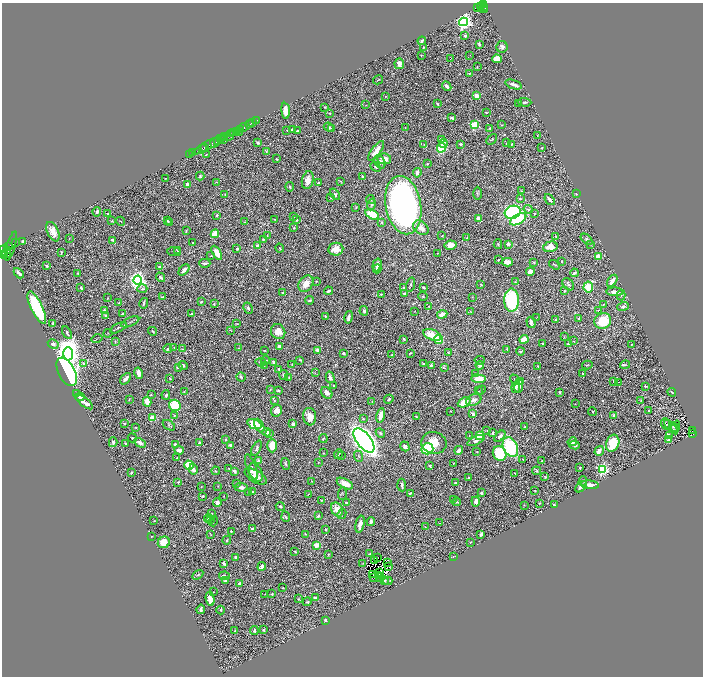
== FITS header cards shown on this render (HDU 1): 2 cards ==
NAXIS1  =                 1402
NAXIS2  =                 1348

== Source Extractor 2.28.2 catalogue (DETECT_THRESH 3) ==
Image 1402 x 1348 px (HDU 1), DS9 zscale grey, zoomed out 1/2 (1 PNG px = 2 x 2 image px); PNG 705 x 678 px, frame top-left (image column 2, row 1347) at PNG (2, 3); each listed source drawn as its Kron ellipse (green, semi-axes under 4 px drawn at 4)
Background 0.597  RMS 0.021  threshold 0.0643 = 3 sigma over >= 5 px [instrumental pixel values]
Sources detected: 680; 74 cannot appear on this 1/2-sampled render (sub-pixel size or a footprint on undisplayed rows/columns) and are neither listed nor drawn; of the other 606, the 500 brightest by FLUX_AUTO listed and drawn (106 fainter detections omitted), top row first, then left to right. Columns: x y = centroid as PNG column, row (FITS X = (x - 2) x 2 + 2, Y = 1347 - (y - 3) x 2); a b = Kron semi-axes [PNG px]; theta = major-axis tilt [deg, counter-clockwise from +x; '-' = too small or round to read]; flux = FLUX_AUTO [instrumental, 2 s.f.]
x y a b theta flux
484 4 2 2 - 170
480 6 4 2 - 43
477 7 3 2 - 57
484 7 4 2 - 120
483 9 4 2 - 2.3
464 22 4 4 - 1500
465 36 2 2 - 25
422 41 4 2 - 11
479 44 4 2 - 6.5
423 47 2 2 - 3.4
502 47 6 5 - 13
421 55 2 2 - 2.3
470 55 2 1 - 3
450 58 2 1 - 2.9
497 59 5 4 - 50
399 64 5 5 - 25
477 67 2 2 - 3.6
469 73 3 2 - 3.8
378 80 5 2 - 3.6
514 84 8 3 -19 26
447 86 5 3 - 15
476 95 3 3 - 38
386 96 3 2 - 2.1
525 102 7 3 -3 9.1
437 104 3 2 - 4.3
519 104 3 2 - 2.2
366 105 3 2 - 2
325 107 2 1 - 2.1
286 111 8 3 -83 59
330 113 2 2 - 2.6
486 113 3 2 - 3
452 118 4 2 - 9.1
257 120 2 2 - 25
253 122 2 1 - 63
249 124 4 2 - 43
474 125 3 3 - 330
502 125 3 2 - 2.8
244 127 4 2 - 260
329 127 5 3 - 10
405 128 3 2 - 2.1
490 128 4 2 - 3.1
240 129 3 2 - 200
331 129 2 1 - 14
287 130 4 3 - 3
293 130 3 2 - 29
237 131 2 2 - 210
298 131 3 2 - 5.6
239 132 2 1 - 44
232 133 2 1 - 130
234 133 3 2 - 230
537 135 2 2 - 2.1
225 136 3 2 - 110
229 136 5 4 - 230
220 139 4 3 - 200
491 139 6 3 45 4.9
224 140 3 2 - 62
441 140 3 3 - 3.4
218 142 4 2 - 160
215 143 5 2 - 86
258 143 4 3 - 7.5
443 143 4 4 - 22
506 143 3 3 - 4
209 144 18 3 29 330
424 144 3 2 - 2.5
461 144 3 2 - 7.2
511 144 3 2 - 6.2
205 147 4 2 - 170
202 148 3 2 - 130
441 148 5 4 - 210
542 148 2 2 - 3.2
266 151 3 3 - 2.9
376 151 12 4 54 48
193 152 2 1 - 26
190 154 2 1 - 8.1
206 154 3 2 - 2.2
277 159 3 2 - 3.6
384 159 7 5 -8 46
380 162 7 5 -59 15
427 164 3 3 - 4.9
375 167 5 3 - 8.9
417 173 5 3 - 16
200 176 4 3 - 5.4
362 177 3 3 - 4.2
165 178 2 1 - 2.2
308 180 9 5 77 43
340 181 4 2 - 2.4
216 182 2 2 - 2.1
318 182 3 2 - 7.8
187 185 4 3 - 18
290 187 5 3 - 5.1
521 191 3 2 - 3.3
477 193 6 3 -90 5.3
225 194 3 3 - 3
335 194 6 4 -53 8.5
576 194 2 2 - 3.4
331 197 4 3 - 2.9
370 199 4 3 - 4.1
520 199 3 2 - 4.5
550 200 6 2 -52 14
371 205 5 4 - 6.5
403 205 29 17 -80 1700
356 207 4 3 - 5.1
528 209 5 3 - 9.8
97 212 5 3 - 7.9
513 212 8 6 19 700
108 213 2 2 - 2.3
372 214 7 4 -26 110
534 214 3 2 - 5
217 215 3 2 - 4.8
294 217 4 2 - 3.6
275 219 2 2 - 2.5
479 219 4 3 - 51
518 219 9 4 30 280
297 220 3 2 - 6.1
112 221 2 1 - 2.3
121 221 5 2 - 2.6
168 221 4 2 - 3.7
245 222 3 2 - 2.3
382 222 4 3 - 4.1
169 223 3 2 - 2.8
294 228 3 3 - 2.5
421 228 8 6 -40 31
186 231 3 3 - 4.2
53 232 10 5 -65 40
215 234 4 4 - 73
267 235 3 3 - 3.1
442 236 3 2 - 2.9
556 236 2 2 - 3.3
69 238 2 1 - 2.4
467 238 3 2 - 5.7
263 239 3 2 - 4.3
587 239 7 4 -39 9.5
113 240 4 3 - 7.3
23 241 3 2 - 11
16 242 2 2 - 45
193 243 3 2 - 6
498 244 5 3 - 3.7
508 244 4 3 - 10
451 245 6 4 12 35
591 245 4 3 - 2.6
11 246 15 3 73 820
257 246 3 2 - 19
8 247 4 3 - 390
550 247 7 5 14 54
280 248 4 2 - 5.4
237 249 2 2 - 7.6
336 249 7 6 - 56
8 250 3 3 - 430
177 251 3 3 - 2.6
4 252 7 3 -78 1300
61 252 4 2 - 4.3
174 252 7 1 -8 2.2
6 253 4 3 - 390
217 253 8 4 -61 53
438 253 2 1 - 2.1
4 255 3 2 - 870
211 256 3 2 - 3
598 256 4 3 - 59
498 260 2 2 - 4.3
561 261 2 2 - 3.2
508 262 5 3 - 47
534 262 3 2 - 3.2
205 263 6 2 0 12
377 265 6 4 73 26
554 265 6 3 -35 4.4
47 266 2 2 - 7.6
160 267 4 2 - 7.3
377 269 4 3 - 33
184 270 6 3 48 17
530 272 4 4 - 28
19 273 6 2 -46 16
78 273 3 3 - 4.8
574 273 4 2 - 10
161 277 5 3 - 7
138 280 4 4 - 2100
316 281 3 3 - 2.4
612 281 7 2 55 33
515 282 4 3 - 4.1
306 284 9 6 56 45
481 284 3 2 - 3.4
568 284 7 5 -46 8.5
410 285 7 2 73 7.2
81 287 4 2 - 5.7
588 287 5 5 - 140
404 288 3 2 - 3.3
424 288 3 2 - 8
142 289 5 4 - 5.9
328 291 4 2 - 12
564 291 3 2 - 2.5
283 292 3 3 - 3.7
615 292 8 3 -2 26
381 294 2 2 - 3.8
404 294 3 2 - 8.1
621 295 5 3 - 5.6
423 296 4 3 - 4.7
162 297 3 2 - 3.8
472 297 3 2 - 2.1
108 298 3 1 - 2.1
309 300 4 2 - 9.6
511 300 11 7 -89 370
201 302 3 2 - 4.3
119 303 3 2 - 2.8
144 303 5 3 - 5.3
214 304 3 2 - 5.6
603 304 2 2 - 2.6
429 306 3 2 - 2.4
623 306 6 3 19 9.2
37 308 17 6 -64 320
248 308 6 3 -61 7.8
598 310 4 2 - 2.6
104 311 4 2 - 7
364 311 5 3 - 11
415 311 3 2 - 2
470 311 4 2 - 2.5
123 314 3 2 - 18
192 314 4 2 - 6.3
442 314 5 3 - 33
105 316 4 2 - 4.8
325 316 2 2 - 4.7
349 317 6 2 78 14
536 318 4 1 - 2
555 319 2 2 - 3.3
579 319 4 3 - 7.9
603 321 8 7 - 140
130 322 10 1 24 5.9
531 322 6 3 -72 20
53 324 4 2 - 8.7
237 324 3 2 - 2.8
118 328 9 2 28 7.6
230 330 3 3 - 2.5
153 331 5 2 - 4.2
278 332 8 7 - 38
67 333 7 3 -62 11
108 333 4 2 - 2.6
432 335 9 5 -21 71
564 337 3 2 - 2.1
97 339 5 1 - 2.5
404 339 2 2 - 5.6
439 339 5 4 - 79
524 339 4 3 - 100
115 341 3 2 - 2.2
573 341 3 3 - 2
53 344 5 4 - 17
543 344 3 2 - 3.9
568 344 3 2 - 9
632 344 2 1 - 2.4
280 347 3 3 - 24
174 348 3 3 - 2.2
239 348 3 3 - 3.5
168 349 4 2 - 13
183 349 2 2 - 2.2
507 349 2 2 - 2.8
264 350 2 2 - 3.2
318 351 3 3 - 36
520 351 4 3 - 4.7
344 353 3 2 - 7.8
410 353 4 2 - 4.3
448 353 2 2 - 3.2
68 354 7 5 -87 4500
392 355 3 2 - 4.1
266 360 4 3 - 5
300 360 3 2 - 3.9
480 360 5 2 - 4
261 362 5 3 - 9.5
83 363 4 3 - 4.8
274 363 4 3 - 21
423 364 3 2 - 3.7
183 365 5 3 - 8.5
292 365 2 2 - 2.4
431 365 2 2 - 8.2
480 365 4 3 - 29
587 365 5 3 - 3.3
625 365 5 3 - 4.7
264 366 3 2 - 2.1
538 366 3 2 - 3.4
178 367 4 2 - 11
444 368 4 3 - 4.6
279 369 4 3 - 6.7
67 372 15 8 -63 1900
139 373 6 3 -74 30
315 373 3 2 - 2.2
476 374 4 3 - 5.2
583 374 3 2 - 3.3
284 375 5 4 - 9.3
241 377 5 3 - 8.4
289 377 3 2 - 4
330 377 6 3 -74 15
126 379 7 3 48 21
170 379 3 2 - 3.6
478 379 7 4 -7 61
515 379 5 3 - 5.4
614 381 3 2 - 4.6
520 382 3 3 - 14
618 382 2 1 - 2.8
333 386 2 2 - 3.9
519 386 7 4 83 33
645 386 2 2 - 3.6
516 387 6 3 82 9.1
270 390 2 2 - 2.9
481 390 5 2 - 2.9
278 391 3 2 - 6.7
479 391 3 2 - 2.5
184 392 3 2 - 2.8
560 392 3 2 - 5.5
672 392 4 2 - 5.2
77 393 3 2 - 2.6
327 393 6 5 - 26
151 395 2 2 - 3
166 395 5 3 - 8
80 397 5 3 - 33
129 399 2 2 - 2.4
389 399 5 3 - 5.4
274 400 3 3 - 4.7
474 400 8 5 22 16
641 400 3 2 - 2.1
84 402 10 3 -37 34
147 402 5 3 - 63
372 402 3 1 - 3
464 402 6 4 23 61
575 404 2 2 - 2.2
175 405 6 5 - 150
277 411 6 5 - 29
451 411 2 2 - 2.9
648 411 3 2 - 2.7
592 412 4 2 - 3.8
473 414 4 3 - 11
174 415 4 3 - 4.3
381 415 7 4 80 32
416 416 3 2 - 2.6
614 416 4 3 - 13
310 417 9 6 -81 34
152 418 3 3 - 50
363 419 4 3 - 4.5
124 424 2 2 - 4.8
254 424 7 4 -19 120
293 424 4 3 - 14
666 424 6 4 -70 4.8
169 425 7 2 -36 4.5
259 425 7 4 -61 24
136 427 2 2 - 4.2
525 427 2 2 - 4.4
671 427 9 3 -47 5.8
674 427 5 3 - 6.2
676 427 6 4 69 9.7
487 430 4 2 - 3
692 431 2 1 - 11
267 432 4 3 - 16
380 433 5 3 - 6.6
493 433 3 2 - 6.6
693 433 3 2 - 11
269 434 4 3 - 6.2
469 435 4 2 - 2
479 435 4 4 - 67
669 435 4 2 - 6.2
500 436 7 4 46 18
132 438 5 3 - 5.1
323 439 4 3 - 5.3
226 440 3 3 - 3.8
364 440 14 7 -52 4200
669 440 4 3 - 11
476 441 9 4 24 17
113 442 5 2 - 16
572 442 5 4 - 25
140 443 6 3 -30 21
199 443 3 2 - 12
434 443 13 11 -12 77
613 443 8 6 70 140
125 444 3 2 - 3.7
176 445 3 2 - 20
230 445 3 2 - 6.4
574 445 5 4 - 19
272 446 7 5 -89 91
405 446 5 3 - 12
510 447 10 7 -65 310
256 448 8 4 65 11
427 449 6 5 - 320
179 450 5 3 - 26
459 450 4 3 - 24
477 451 2 2 - 3.1
599 451 5 4 - 23
323 453 2 2 - 2.2
500 453 7 6 - 310
339 454 5 4 - 5.9
342 455 3 2 - 2.4
359 456 6 3 -67 5.5
177 458 3 2 - 2.9
523 459 3 2 - 2.7
258 461 3 3 - 14
542 461 2 2 - 3.1
318 462 2 2 - 2.8
454 463 2 1 - 2.4
285 464 6 3 -71 5.1
189 465 5 4 - 190
430 466 4 3 - 5.8
251 467 13 4 -69 13
229 468 2 2 - 2.8
580 468 3 2 - 4.4
193 469 5 3 - 24
602 469 3 3 - 580
216 471 4 3 - 4.7
235 471 4 3 - 10
536 471 4 3 - 5.3
256 472 10 6 -66 38
131 473 3 2 - 4.1
515 473 2 1 - 2.6
256 477 12 6 -31 44
545 477 4 3 - 3.6
468 478 3 2 - 5
312 481 4 2 - 2.2
583 481 4 3 - 4.7
178 482 2 2 - 5.4
237 483 3 1 - 2
455 483 3 3 - 6.2
345 484 9 4 -28 35
402 485 6 3 -86 11
590 485 9 4 -5 29
218 486 3 2 - 2.2
201 487 2 2 - 2.5
241 487 6 4 -6 17
581 487 7 3 44 21
535 491 2 2 - 3.2
249 492 3 2 - 5.8
253 492 2 2 - 6.9
410 493 3 2 - 9.5
482 493 3 3 - 6.2
308 494 4 2 - 2
342 494 6 3 88 4.7
203 496 4 3 - 7.4
224 496 2 2 - 2.2
453 499 2 2 - 2.4
322 500 3 2 - 4
476 501 5 3 - 16
457 502 4 2 - 5.3
217 503 4 3 - 29
347 503 3 3 - 7.4
539 503 2 2 - 3.6
524 505 3 2 - 2
554 505 3 2 - 3.9
280 506 4 4 - 6.2
337 509 7 5 -60 50
212 513 2 1 - 2.4
342 514 5 3 - 4.3
318 516 3 2 - 6.4
286 517 5 2 - 3.5
208 519 5 2 - 3.6
211 520 3 2 - 2.3
154 521 3 2 - 2.7
213 521 5 3 - 4.8
371 521 4 3 - 13
440 523 2 1 - 5.7
360 524 9 4 78 28
425 527 2 2 - 2.1
252 529 3 2 - 9.1
325 529 2 2 - 4.3
231 531 3 3 - 7.4
210 534 3 1 - 2.3
305 534 3 2 - 3.2
481 534 4 2 - 11
151 536 2 2 - 2.3
227 540 4 3 - 4.8
164 542 6 5 - 63
470 542 2 1 - 2.6
316 545 2 2 - 120
295 552 4 2 - 3.8
328 554 2 2 - 4.9
370 554 3 2 - 4.9
453 556 3 2 - 2.2
236 557 3 2 - 11
377 558 2 1 - 3.7
375 560 2 1 - 2.7
387 562 2 1 - 2.2
363 563 4 2 - 3.2
224 564 3 2 - 8.6
262 566 4 3 - 24
389 566 2 1 - 3.6
379 572 3 2 - 3.2
198 575 6 4 32 7.4
373 575 2 1 - 2.3
224 576 5 3 - 16
378 576 2 1 - 2
374 577 2 1 - 45
380 577 2 1 - 2
226 581 4 3 - 11
384 581 4 2 - 3.8
388 581 4 3 - 4.5
240 583 3 2 - 10
283 588 3 3 - 3.7
214 592 2 2 - 2
265 594 2 1 - 2.1
272 594 3 2 - 5.1
315 598 4 3 - 9.3
210 599 7 3 -78 64
298 599 3 3 - 3.9
307 602 4 2 - 4.4
201 609 4 2 - 13
221 610 4 2 - 3.9
325 620 2 2 - 8.2
263 629 4 4 - 5.8
254 630 4 2 - 7.2
235 631 3 2 - 3
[106 fainter detections neither listed nor drawn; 74 sub-pixel or undisplayed-footprint detections neither listed nor drawn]